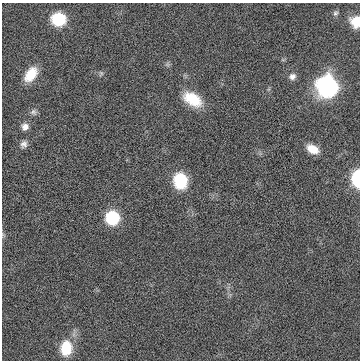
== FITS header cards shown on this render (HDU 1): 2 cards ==
NAXIS1  =                  358
NAXIS2  =                  358

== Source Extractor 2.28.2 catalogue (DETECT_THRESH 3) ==
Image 358 x 358 px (HDU 1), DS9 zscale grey, 1 PNG px = 1 image px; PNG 362 x 362 px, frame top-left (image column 1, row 358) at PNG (2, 3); no overlay
Background 0.00587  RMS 0.11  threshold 0.337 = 3 sigma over >= 5 px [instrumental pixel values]
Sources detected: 16; all 16 listed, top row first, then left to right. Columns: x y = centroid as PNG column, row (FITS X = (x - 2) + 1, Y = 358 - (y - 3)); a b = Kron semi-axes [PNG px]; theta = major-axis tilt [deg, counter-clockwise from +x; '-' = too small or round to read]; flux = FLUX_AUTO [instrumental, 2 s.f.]
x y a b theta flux
335 13 7 6 - 16
58 19 13 11 -3 280
356 22 11 10 - 120
101 73 6 4 -72 11
31 74 17 10 53 150
292 76 9 8 - 34
327 87 17 15 -62 1100
192 99 22 13 -32 210
33 112 8 7 - 23
25 127 8 8 - 40
24 144 9 8 - 32
312 149 14 9 -28 100
357 179 11 6 -90 480
180 181 15 13 -81 310
112 218 10 10 - 490
66 348 18 13 84 200
At the frame edge (FLAGS 8, measured only in part): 2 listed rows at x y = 356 22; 357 179